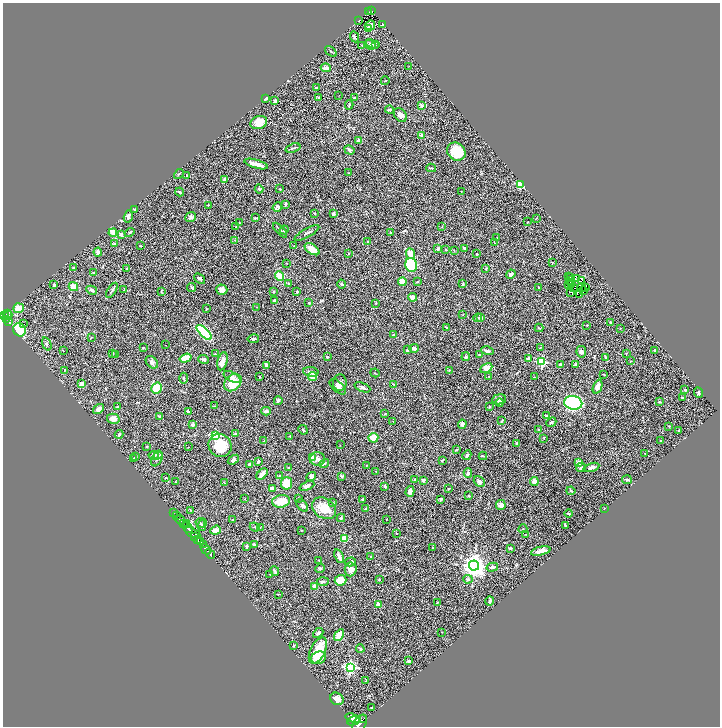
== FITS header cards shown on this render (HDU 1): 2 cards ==
NAXIS1  =                 1435
NAXIS2  =                 1448

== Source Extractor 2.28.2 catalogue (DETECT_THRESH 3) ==
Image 1435 x 1448 px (HDU 1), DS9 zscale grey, zoomed out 1/2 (1 PNG px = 2 x 2 image px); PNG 722 x 728 px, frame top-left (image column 2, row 1447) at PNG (3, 3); each listed source drawn as its Kron ellipse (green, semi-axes under 4 px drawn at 4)
Background 0.435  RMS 0.033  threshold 0.0998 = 3 sigma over >= 5 px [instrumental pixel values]
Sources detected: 403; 47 cannot appear on this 1/2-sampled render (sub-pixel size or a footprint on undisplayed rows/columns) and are neither listed nor drawn; the other 356 listed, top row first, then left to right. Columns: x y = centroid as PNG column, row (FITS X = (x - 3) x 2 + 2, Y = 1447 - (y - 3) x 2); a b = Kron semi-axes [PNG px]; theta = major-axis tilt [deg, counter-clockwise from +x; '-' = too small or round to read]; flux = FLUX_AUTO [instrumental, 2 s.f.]
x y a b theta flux
371 11 3 3 - 50
369 12 2 1 - 7.5
359 20 2 1 - 3.2
370 25 5 4 - 29
383 25 3 3 - 6.3
368 28 3 1 - 34
354 37 6 3 -65 12
372 44 7 2 -20 9.5
370 45 6 4 -24 11
376 45 2 1 - 6.1
362 46 3 2 - 3.1
331 51 7 2 -38 4.3
409 66 2 2 - 1.9
326 68 5 3 - 26
385 81 4 1 - 2.6
316 88 3 2 - 3.7
339 95 2 1 - 2.3
319 97 3 3 - 7.2
265 98 4 2 - 16
354 98 3 2 - 7.6
275 101 3 3 - 11
349 105 4 2 - 7.2
421 105 4 3 - 13
389 110 4 3 - 8.7
400 115 7 5 -49 31
259 122 8 6 20 94
421 135 2 2 - 43
358 141 3 3 - 22
293 148 8 2 18 8.9
349 150 5 3 - 11
456 152 10 8 -39 200
256 164 12 3 -16 52
431 168 5 3 - 6
349 173 3 2 - 2.6
179 174 5 2 - 5.6
187 175 3 2 - 9.3
225 180 4 3 - 14
520 184 4 3 - 280
259 189 4 3 - 8.7
280 189 2 2 - 3.7
180 192 4 2 - 8.4
461 192 2 1 - 2.1
285 204 3 2 - 9.7
208 205 2 2 - 2.9
277 207 5 4 - 12
134 209 4 3 - 5.4
315 213 3 2 - 3.7
333 214 4 3 - 10
128 216 6 4 73 19
191 217 5 5 - 11
255 218 3 2 - 6.8
536 218 2 1 - 2.1
528 221 2 2 - 2.8
239 223 2 2 - 2.9
442 226 4 1 - 2.3
236 227 2 2 - 2.9
280 230 9 3 -47 13
284 230 4 3 - 8.3
130 232 5 2 - 5.6
391 232 2 2 - 2.2
113 233 4 3 - 48
307 233 14 2 29 11
121 234 3 3 - 16
497 238 3 2 - 2.7
235 240 3 2 - 3.5
368 242 3 2 - 5.8
494 242 3 1 - 2.8
114 244 3 3 - 13
140 246 2 2 - 3.3
294 246 2 2 - 2.1
464 248 3 2 - 4.9
312 249 8 4 -34 73
438 249 3 2 - 12
446 250 3 3 - 4.1
454 251 2 2 - 2.6
98 252 4 4 - 18
348 253 2 2 - 4.1
411 254 5 4 - 49
477 254 2 2 - 4.6
552 262 4 3 - 3.9
287 263 2 1 - 1.9
411 265 7 5 -73 440
73 268 2 2 - 4.4
126 269 3 2 - 4.4
486 269 3 3 - 5.5
93 273 3 3 - 5.8
511 274 5 3 - 16
280 276 5 3 - 130
569 277 3 2 - 0.91
571 277 2 1 - 0.1
200 278 6 3 -41 12
577 278 3 2 - 0.51
570 280 2 1 - 0.29
581 280 2 1 - 1.8
402 282 4 3 - 66
417 282 4 2 - 4
570 282 2 1 - 1.7
289 284 3 3 - 20
341 284 4 3 - 7.2
463 284 3 3 - 5.3
571 284 2 1 - 1.9
54 285 4 3 - 7.1
569 285 2 1 - 0.78
73 287 5 4 - 63
539 287 3 2 - 3.9
574 287 4 2 - 8.4
582 287 3 1 - 0.49
586 287 2 1 - 2.3
192 288 4 3 - 11
92 290 5 4 - 11
112 290 8 2 57 13
124 290 3 3 - 5
222 290 5 5 - 25
584 291 2 1 - 0.25
161 292 3 3 - 4.6
273 292 3 3 - 3.8
297 292 2 2 - 6.3
570 292 3 1 - 6.8
580 295 2 2 - 5.6
412 297 4 3 - 33
275 301 4 3 - 16
309 303 3 3 - 5.3
376 303 3 2 - 2.5
256 307 2 1 - 2
18 308 5 5 - 61
206 309 2 2 - 5.7
8 314 4 3 - 190
463 314 2 1 - 2.2
4 316 4 3 - 230
8 316 4 3 - 230
481 317 4 3 - 7.2
478 318 4 3 - 7.1
7 320 2 2 - 99
9 322 4 2 - 120
610 322 3 2 - 5.9
23 324 2 2 - 57
587 325 2 2 - 2.7
447 327 3 2 - 8.6
539 328 4 2 - 4.9
620 328 2 2 - 3.1
19 330 7 6 - 250
204 332 10 4 -43 610
393 335 3 2 - 3
92 337 3 2 - 2.8
253 339 6 4 10 12
47 344 7 4 -70 10
166 345 2 1 - 2
540 347 3 2 - 3.4
143 348 3 2 - 3.7
414 348 5 3 - 25
408 349 4 2 - 20
63 350 2 2 - 2.6
655 350 2 2 - 36
487 351 6 3 -13 12
581 352 5 4 - 14
113 354 3 2 - 2.9
116 354 3 2 - 9.2
215 354 3 2 - 5
626 354 3 2 - 3.3
480 355 4 3 - 7.7
327 357 3 3 - 9
466 357 4 3 - 8
606 357 4 3 - 6.2
185 358 6 4 17 120
203 359 5 3 - 17
528 359 4 3 - 15
222 361 9 5 76 40
631 361 2 1 - 2.1
152 362 7 5 -46 19
542 362 3 3 - 450
560 364 4 3 - 4.5
576 364 3 2 - 20
266 366 4 3 - 21
486 368 6 4 28 62
64 370 3 2 - 2.6
449 370 2 2 - 3.8
311 372 7 5 -10 27
375 373 4 1 - 3.1
604 375 2 2 - 3.2
312 376 4 4 - 36
232 377 9 4 -29 31
259 377 2 2 - 4.5
489 377 3 2 - 3.4
535 377 4 1 - 2.8
184 378 5 3 - 7.4
233 383 10 7 43 130
340 383 8 7 - 30
82 384 3 3 - 50
393 384 4 2 - 3.8
338 387 10 5 -42 20
362 387 8 3 -22 14
598 387 7 4 68 34
157 388 5 5 - 210
685 390 3 2 - 6.9
698 393 5 3 - 10
682 397 3 3 - 5.3
499 399 7 5 9 26
278 401 4 3 - 13
659 402 3 2 - 3.9
500 403 4 2 - 10
573 403 9 6 -10 1000
215 406 2 1 - 1.7
117 407 3 2 - 4.9
489 407 2 2 - 7.6
98 409 6 4 36 35
266 411 5 3 - 18
188 412 4 3 - 7
385 414 4 2 - 4.9
159 416 3 3 - 8.2
546 416 4 2 - 7.9
113 419 6 5 - 37
393 421 2 1 - 1.8
502 421 4 2 - 6.2
551 422 5 4 - 9.8
462 424 4 4 - 15
193 425 4 3 - 18
669 426 2 2 - 4.9
303 430 5 2 - 6.8
538 430 2 2 - 4.4
678 430 3 2 - 5.1
235 433 3 3 - 5.8
119 434 4 2 - 12
215 435 3 3 - 400
290 436 3 2 - 3.1
373 438 5 4 - 92
544 438 3 1 - 2.5
264 441 3 2 - 3.3
660 441 2 2 - 5.6
517 443 3 3 - 9.8
340 445 2 1 - 1.7
147 446 2 2 - 3.1
220 446 12 11 - 180
188 447 2 2 - 2.1
456 450 3 3 - 4.5
645 454 2 2 - 5
158 455 4 4 - 11
467 455 5 3 - 11
135 456 3 2 - 3.5
154 456 5 4 - 18
483 456 4 2 - 4.8
312 457 3 3 - 40
134 458 3 3 - 6.1
157 459 8 5 59 16
317 459 7 7 - 26
233 460 6 4 35 20
442 460 3 2 - 4.7
258 462 4 2 - 11
578 462 4 4 - 31
324 463 5 3 - 7.4
250 464 3 2 - 25
367 465 3 2 - 3
581 467 5 4 - 14
591 467 8 3 15 32
289 468 3 2 - 10
376 471 2 1 - 1.6
468 473 5 3 - 15
262 474 7 3 47 48
279 476 4 2 - 2.9
311 476 5 4 - 20
342 476 4 2 - 8.3
166 478 3 2 - 4.2
414 479 4 3 - 5.6
423 480 3 2 - 30
627 480 5 3 - 8.8
175 482 2 2 - 4.2
479 482 6 4 -39 20
534 482 4 3 - 48
225 483 3 2 - 3.1
287 483 6 5 - 110
307 486 8 3 24 29
385 486 4 3 - 8.4
272 488 4 3 - 13
448 489 3 2 - 5.8
410 491 5 4 - 28
571 491 4 3 - 6.4
469 496 3 2 - 3.5
298 498 2 2 - 2.9
245 499 3 2 - 2.3
362 499 3 3 - 6.6
441 499 4 3 - 7.6
281 501 9 6 8 100
333 503 3 3 - 4.4
501 505 5 5 - 22
302 506 7 4 -49 13
324 508 13 9 -34 120
366 509 3 2 - 29
604 509 2 2 - 2.8
191 510 3 2 - 3.3
174 512 2 1 - 95
569 513 4 2 - 7.8
177 516 3 2 - 130
341 518 4 3 - 7.8
386 519 2 1 - 2.3
180 520 5 2 - 600
232 520 2 2 - 6.4
183 523 2 2 - 210
187 523 2 1 - 58
200 523 5 3 - 6.3
202 525 6 4 73 12
565 525 3 2 - 5.6
255 527 5 3 - 6.8
260 527 3 1 - 2.3
188 528 6 2 -50 1300
523 529 4 2 - 5.1
216 530 5 4 - 36
301 530 2 2 - 2.4
193 533 8 3 -26 550
396 533 3 2 - 2.6
526 534 2 1 - 1.7
194 536 4 1 - 180
344 538 3 2 - 150
198 540 3 2 - 270
201 542 3 3 - 240
204 544 3 2 - 130
254 544 4 3 - 11
247 546 3 3 - 13
432 547 2 2 - 4.7
510 548 4 3 - 6.6
206 549 6 2 -45 670
541 551 10 3 13 48
210 554 5 3 - 610
339 556 7 3 -69 29
370 556 2 2 - 3
319 560 2 1 - 2.6
350 562 6 3 17 17
474 566 5 5 - 6000
492 567 6 4 13 14
320 568 5 3 - 7.8
351 569 7 6 - 34
275 571 5 2 - 9
270 574 3 2 - 1.7
468 579 4 3 - 11
341 580 6 5 - 98
379 580 2 2 - 6.7
323 582 6 3 4 11
314 586 4 3 - 22
278 594 2 2 - 2.4
490 601 4 2 - 12
437 603 4 2 - 3.8
379 604 4 3 - 38
442 632 2 1 - 1.6
318 633 6 4 42 12
339 635 6 3 56 97
293 646 3 2 - 3.4
360 649 4 3 - 9.7
318 651 14 7 63 180
318 658 8 6 19 66
409 661 3 2 - 8.9
350 667 4 4 - 940
366 680 3 2 - 4.6
337 699 7 6 - 36
372 707 3 2 - 4.1
353 718 8 3 -15 1400
363 719 2 2 - 130
354 721 7 3 24 1300
360 724 10 6 55 2000
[47 sub-pixel or undisplayed-footprint detections neither listed nor drawn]